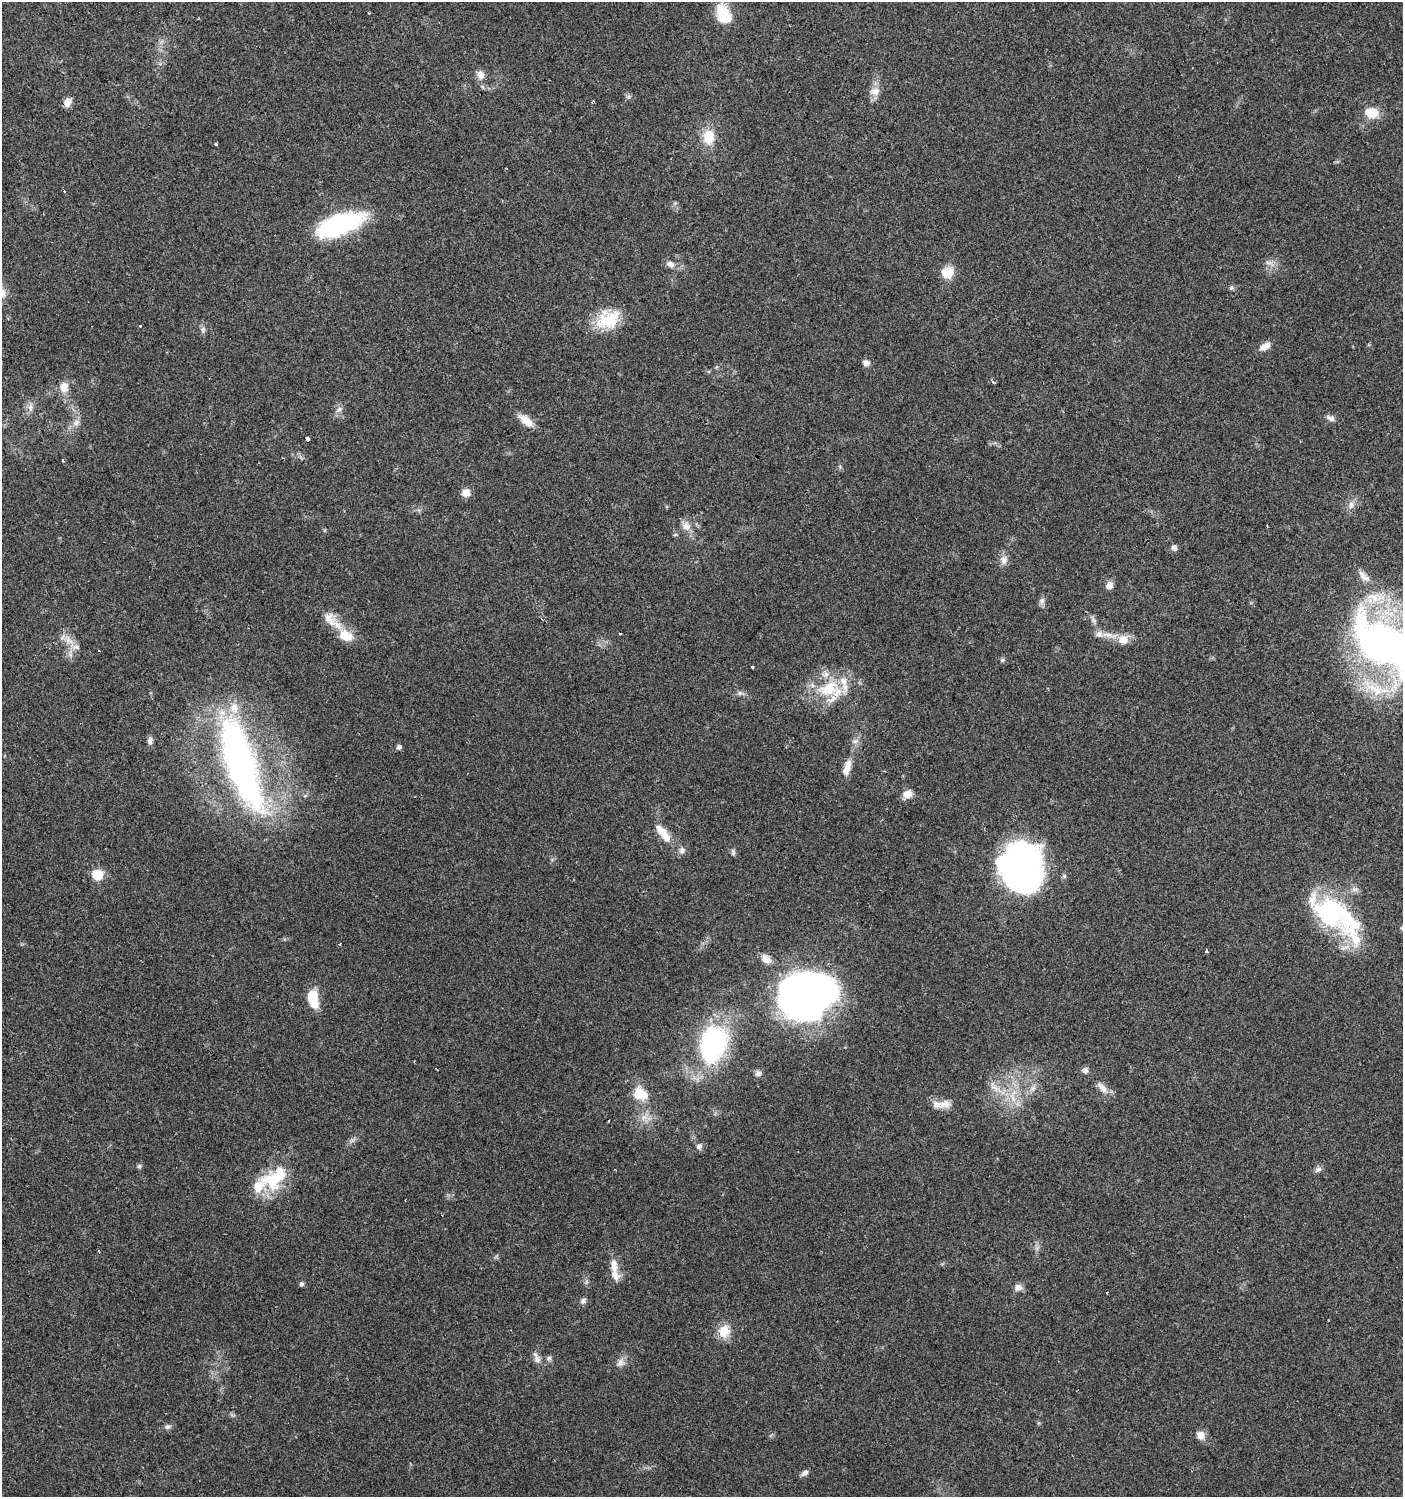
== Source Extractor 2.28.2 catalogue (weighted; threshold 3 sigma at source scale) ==
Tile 11 of 4 x 4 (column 3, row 3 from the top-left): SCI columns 2997-4397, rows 1497-2991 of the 5931 x 5985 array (HDU 1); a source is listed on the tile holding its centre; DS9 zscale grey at full resolution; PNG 1405 x 1499 px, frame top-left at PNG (2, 2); no overlay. Shown black and unused: <1% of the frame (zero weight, under 2 of 3 exposures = <1% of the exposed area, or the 3 px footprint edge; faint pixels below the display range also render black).
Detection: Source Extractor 2.28.2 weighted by HDU 2 'WHT'; one run over the whole footprint, this tile lists its part. Background 0.0612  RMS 0.0057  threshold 0.0255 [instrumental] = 3 sigma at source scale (4.5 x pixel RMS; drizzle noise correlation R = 1.50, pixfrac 1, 0.0396/0.0396 arcsec/px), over >= 5 px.
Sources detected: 106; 2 inside a brighter object's white glare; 2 cosmic-ray / hot-pixel residue — not listed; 13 inside a brighter listed object's ellipse — not listed separately; the other 89 listed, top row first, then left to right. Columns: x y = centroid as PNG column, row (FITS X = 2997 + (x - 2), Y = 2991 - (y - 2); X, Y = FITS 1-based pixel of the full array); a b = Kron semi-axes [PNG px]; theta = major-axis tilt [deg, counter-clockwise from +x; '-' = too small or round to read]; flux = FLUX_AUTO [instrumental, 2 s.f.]
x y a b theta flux
724 14 21 13 -65 18
481 74 12 9 -68 4
875 91 14 11 7 4.8
628 97 7 4 18 1.1
67 102 11 8 69 4.1
1372 113 17 12 -7 11
708 137 19 15 88 13
216 144 3 3 - 6.1
507 168 3 2 - 0.68
64 192 3 3 - 4.8
340 224 55 21 19 66
1269 263 15 6 -19 3
670 264 11 8 -32 3.5
948 272 12 11 - 12
1231 288 7 6 - 1.1
2 293 15 10 69 5.8
608 319 31 22 22 21
140 325 3 3 - 2.7
203 330 10 7 89 1.9
1265 346 15 8 33 4.4
866 363 9 7 -18 2.3
993 382 4 4 - 1.2
64 387 13 10 83 6.6
30 407 12 8 -85 3.4
339 409 9 6 40 2
1330 418 13 7 -25 2.4
526 421 19 9 -41 7.3
76 423 11 7 32 3.2
307 439 4 3 - 13
63 460 4 3 - 1.2
466 493 9 9 - 5.1
1351 505 10 9 - 3.3
686 526 14 11 -39 5.2
1174 548 7 6 - 2.4
1004 560 13 10 90 3.9
1364 576 21 9 -46 5.2
1109 585 9 8 - 3.7
1042 601 10 6 73 2
329 619 21 13 -66 7.6
620 633 3 2 - 0.61
1099 634 12 10 -9 4
346 636 20 14 -23 11
1123 639 15 13 12 6.9
1383 644 79 44 -34 260
75 647 16 7 -10 3.7
99 651 3 2 - 0.91
1002 660 6 5 - 0.9
752 667 3 3 - 1
829 689 34 20 21 26
740 693 6 6 - 1.4
150 740 10 7 85 2.3
855 741 9 6 26 2.1
399 747 7 6 - 1.6
241 763 104 29 -72 220
847 767 21 8 74 6.4
908 794 12 10 27 4.4
663 833 28 10 -52 9.8
733 852 9 5 -83 1.3
1021 868 48 41 -83 190
97 875 7 7 - 25
1335 915 71 29 -39 86
340 944 3 3 - 0.75
1207 951 3 3 - 5.3
766 959 13 9 -36 4.2
808 995 52 46 12 260
312 996 14 12 66 11
713 1043 36 25 73 91
1085 1070 8 7 - 2.1
758 1073 9 7 47 1.9
995 1087 28 8 -43 8
1102 1087 19 8 -47 4.6
1033 1088 9 6 74 2.4
640 1094 20 16 -36 13
944 1104 19 12 9 5.8
699 1146 8 8 - 2.2
139 1166 7 5 87 1
1318 1169 9 7 43 2
273 1181 29 28 - 26
614 1266 24 9 -84 6.7
301 1284 7 6 - 1.2
1018 1287 10 8 16 2.9
583 1301 8 7 - 1.8
724 1331 18 14 76 9
549 1358 7 6 - 1.5
537 1359 13 8 -68 3.2
621 1363 13 10 22 3.5
168 1427 9 6 20 1.8
1200 1435 11 9 -59 4.4
805 1473 10 6 37 2
Isophote crosses this tile's border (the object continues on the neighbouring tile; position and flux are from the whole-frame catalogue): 2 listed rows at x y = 2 293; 1383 644